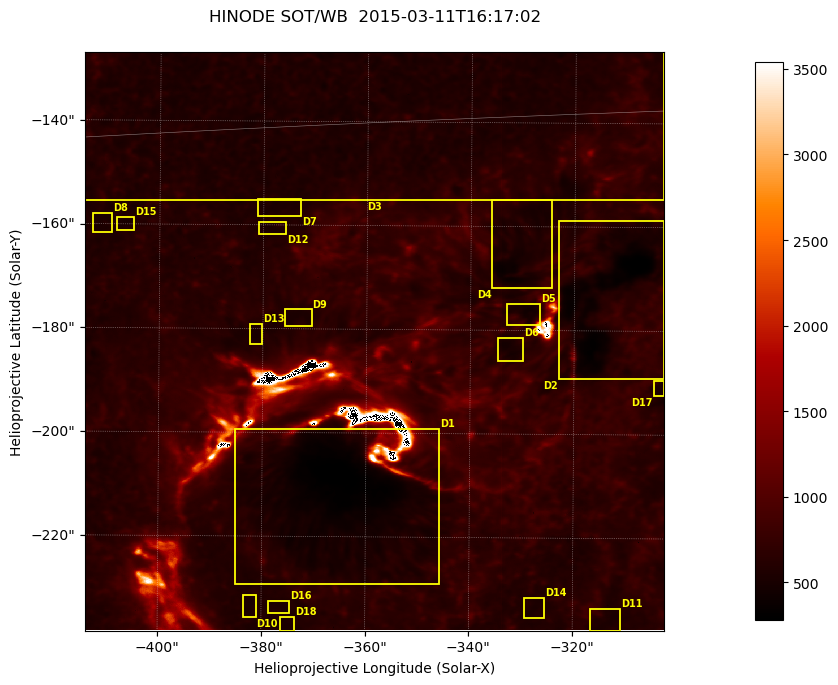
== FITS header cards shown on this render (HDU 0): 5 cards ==
TELESCOP= 'HINODE'
INSTRUME= 'SOT/WB'
DATE_OBS= '2015-03-11T16:17:02.685'
CTYPE1  = 'Solar-X'
CTYPE2  = 'Solar-Y'

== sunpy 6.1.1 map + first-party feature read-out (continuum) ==
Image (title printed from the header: HINODE SOT/WB  2015-03-11T16:17:02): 1024 x 1024 px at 0.109 arcsec/px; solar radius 966 arcsec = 8862 px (partial field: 0.4% of the solar disc is inside the frame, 100% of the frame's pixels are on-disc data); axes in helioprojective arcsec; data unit not stated in the header (colour bar unlabelled)
Orientation: roll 0.412 deg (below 1 deg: not rotated)
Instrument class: CONTINUUM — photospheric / low-chromospheric filtergram (Ca II H line): granulation and sunspots, dark-feature search
Dark features (sunspots / pores): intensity divided by the frame's on-disc median (partial field: no limb-darkening profile); reference = the frame's on-disc median (the 8%-of-disc-diameter window exceeds this field); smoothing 3 px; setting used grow <= 0.84, no closing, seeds <= 0.84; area >= 262 px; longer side >= 12 px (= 1.3 arcsec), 6 px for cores <= 0.7; partial field; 18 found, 18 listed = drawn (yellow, D1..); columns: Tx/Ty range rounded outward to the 1 arcsec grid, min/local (2 s.f., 1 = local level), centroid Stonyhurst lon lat
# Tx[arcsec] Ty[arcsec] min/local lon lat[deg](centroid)
D1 -386..-345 -230..-199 0.42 -24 -19
D2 -324..-302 -190..-158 0.42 -20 -17
D3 -415..-302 -156..-126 0.4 -23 -15
D4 -336..-324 -172..-154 0.57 -21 -17
D5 -334..-326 -179..-174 0.67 -21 -17
D6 -335..-329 -186..-181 0.73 -21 -18
D7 -382..-372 -159..-155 0.79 -24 -16
D8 -413..-409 -162..-158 0.78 -26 -16
D9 -376..-370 -180..-176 0.8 -24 -17
D10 -384..-381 -236..-231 0.79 -25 -21
D11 -317..-310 -238..-233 0.78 -20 -21
D12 -381..-375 -162..-159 0.79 -24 -16
D13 -383..-380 -183..-179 0.78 -24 -17
D14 -330..-325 -236..-231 0.8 -21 -21
D15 -409..-405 -162..-158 0.77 -26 -16
D16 -379..-374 -235..-232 0.8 -24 -21
D17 -305..-302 -193..-189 0.77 -19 -18
D18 -377..-373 -239..-235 0.79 -24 -21